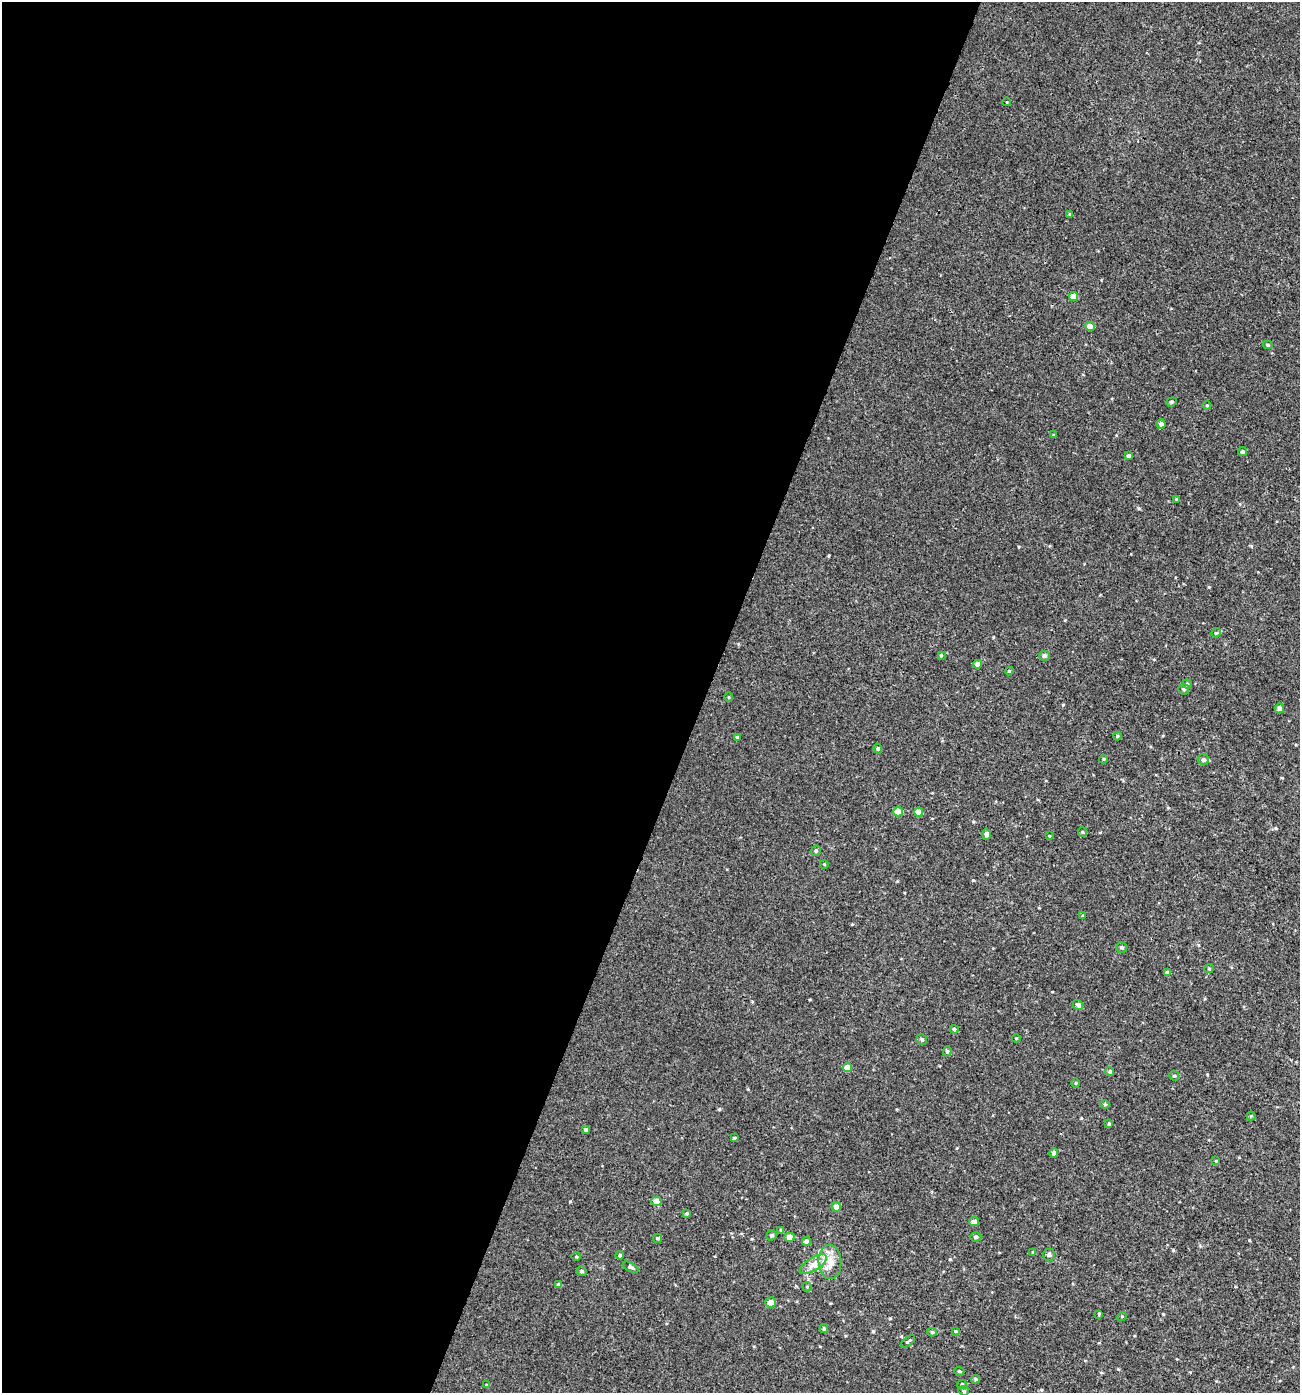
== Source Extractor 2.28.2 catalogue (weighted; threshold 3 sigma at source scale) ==
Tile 5 of 4 x 4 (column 1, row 2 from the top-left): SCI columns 274-1571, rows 2821-4211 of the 5783 x 5630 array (HDU 1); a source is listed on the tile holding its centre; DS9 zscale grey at full resolution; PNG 1302 x 1395 px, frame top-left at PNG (2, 2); each listed source drawn as its Kron ellipse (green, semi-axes under 4 px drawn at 4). Shown black and unused: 54% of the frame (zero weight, under 3 of 4 exposures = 4% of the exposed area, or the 3 px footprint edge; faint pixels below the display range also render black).
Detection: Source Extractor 2.28.2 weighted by HDU 2 'WHT'; one run over the whole footprint, this tile lists its part. Background 0.00112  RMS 0.0027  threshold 0.0123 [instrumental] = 3 sigma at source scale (4.5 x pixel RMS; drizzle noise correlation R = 1.50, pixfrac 1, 0.0396/0.0396 arcsec/px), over >= 5 px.
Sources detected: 85; all 85 listed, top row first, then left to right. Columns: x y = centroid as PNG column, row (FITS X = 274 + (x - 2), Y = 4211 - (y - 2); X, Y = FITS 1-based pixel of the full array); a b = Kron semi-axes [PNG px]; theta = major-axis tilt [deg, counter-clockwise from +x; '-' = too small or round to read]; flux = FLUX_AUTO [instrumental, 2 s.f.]
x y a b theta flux
1007 102 4 3 - 0.18
1070 214 4 4 - 0.3
1073 296 4 4 - 3.1
1090 326 5 4 - 1.8
1268 345 5 4 - 0.37
1172 402 5 4 - 0.39
1207 406 4 3 - 0.21
1161 424 4 4 - 1.1
1053 435 4 4 - 0.23
1242 452 4 4 - 0.64
1129 456 4 4 - 0.85
1177 499 4 4 - 0.38
1216 633 5 4 - 0.36
941 655 4 3 - 0.28
1044 656 5 5 - 0.77
977 664 4 4 - 1.5
1009 671 4 3 - 0.27
1187 684 4 4 - 0.47
1184 689 5 5 - 0.58
728 697 5 3 - 0.23
1279 708 5 4 - 0.95
1117 736 4 4 - 0.33
737 737 4 3 - 0.29
878 749 5 4 - 0.38
1103 759 4 4 - 0.28
1203 760 6 5 - 0.71
898 812 5 4 - 3.3
918 812 4 4 - 2.1
1082 832 5 4 - 0.33
986 834 5 4 - 0.95
1049 836 4 3 - 0.22
816 851 5 5 - 0.47
824 864 4 3 - 0.24
1083 916 4 3 - 0.27
1121 947 5 5 - 0.41
1209 969 5 4 - 0.27
1167 972 4 4 - 0.43
1078 1005 5 4 - 0.97
954 1029 4 3 - 0.54
1016 1038 4 4 - 0.29
922 1040 5 5 - 0.52
947 1051 5 4 - 0.4
847 1068 4 4 - 3
1110 1072 4 4 - 0.41
1174 1076 5 4 - 0.33
1076 1083 5 3 - 0.25
1105 1104 4 4 - 0.32
1251 1116 4 4 - 0.3
1109 1124 4 3 - 0.31
586 1129 4 4 - 0.62
734 1138 4 4 - 0.31
1054 1153 4 4 - 0.66
1216 1161 4 2 - 0.23
656 1201 5 4 - 2.7
836 1207 4 4 - 2
687 1213 4 3 - 0.42
974 1222 5 4 - 1.1
781 1230 4 3 - 0.29
772 1235 5 5 - 0.46
790 1237 5 4 - 1.6
976 1237 5 4 - 0.51
658 1238 4 4 - 0.5
806 1241 4 4 - 1.2
1033 1252 4 3 - 0.23
620 1255 4 4 - 0.6
1049 1255 6 6 - 0.67
576 1257 4 3 - 0.26
830 1262 17 11 -87 3.8
813 1264 15 6 31 2.2
631 1267 8 4 -28 0.65
582 1271 5 4 - 0.39
559 1285 4 4 - 0.98
807 1287 5 4 - 0.3
771 1302 5 5 - 1.9
1099 1314 4 3 - 0.25
1122 1316 5 3 - 0.23
824 1329 4 3 - 0.4
955 1331 3 3 - 0.29
932 1332 4 4 - 0.43
908 1341 8 2 37 0.32
959 1371 5 4 - 0.32
976 1379 4 3 - 0.45
962 1384 5 4 - 0.34
486 1385 3 3 - 0.2
963 1391 5 4 - 0.36